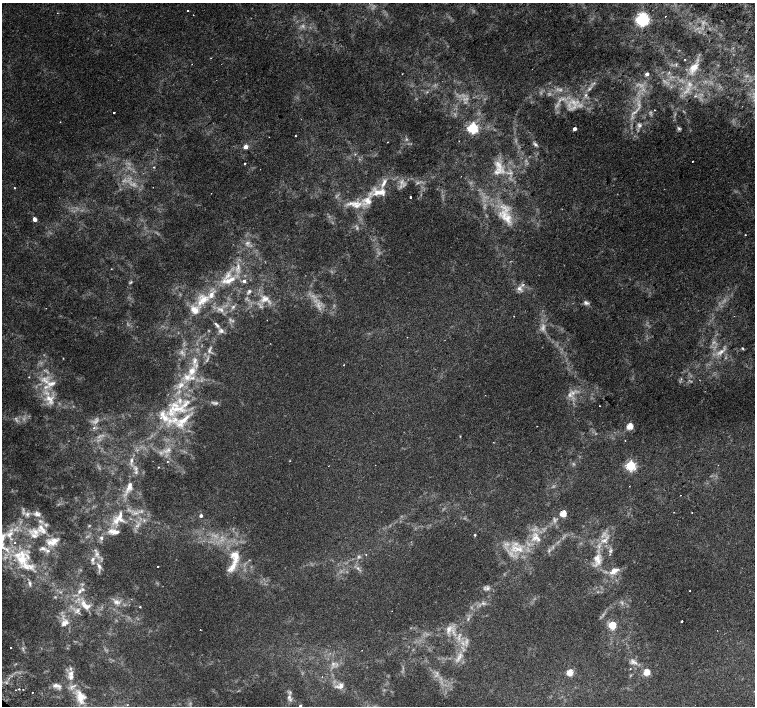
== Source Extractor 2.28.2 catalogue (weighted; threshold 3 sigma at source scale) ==
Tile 10 of 4 x 4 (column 2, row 3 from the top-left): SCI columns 1550-3054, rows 1605-3011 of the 6115 x 6087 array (HDU 1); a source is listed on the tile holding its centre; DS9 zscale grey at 2 x 2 block average (1 PNG px = mean of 2 x 2 image px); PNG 757 x 708 px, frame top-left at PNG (2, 3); no overlay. Shown black and unused: <1% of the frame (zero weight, under 2 of 3 exposures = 3% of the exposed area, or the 3 px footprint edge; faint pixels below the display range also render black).
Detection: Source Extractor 2.28.2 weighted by HDU 2 'WHT'; one run over the whole footprint, this tile lists its part. Background 0.00425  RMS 0.0025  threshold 0.011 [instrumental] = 3 sigma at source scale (4.5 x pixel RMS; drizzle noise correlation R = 1.50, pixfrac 1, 0.0396/0.0396 arcsec/px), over >= 5 px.
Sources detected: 176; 16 too faint to see at this stretch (2 x 2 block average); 1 cosmic-ray / hot-pixel residue — not listed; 27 inside a brighter listed object's ellipse — not listed separately; the other 132 listed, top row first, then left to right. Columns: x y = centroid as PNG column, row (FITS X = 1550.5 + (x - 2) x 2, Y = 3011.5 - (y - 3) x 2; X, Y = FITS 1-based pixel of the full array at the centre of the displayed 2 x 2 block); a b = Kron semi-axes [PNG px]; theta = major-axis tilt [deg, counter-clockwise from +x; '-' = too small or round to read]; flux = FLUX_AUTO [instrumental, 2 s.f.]
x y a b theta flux
188 11 2 2 - 0.93
57 13 2 2 - 0.2
665 17 2 2 - 0.65
642 19 4 4 - 200
192 64 2 2 - 0.24
694 67 15 9 43 6.1
402 74 2 2 - 0.33
647 74 2 2 - 3.1
586 95 3 3 - 0.76
654 110 2 2 - 0.24
114 112 2 2 - 1.3
60 122 2 2 - 0.2
639 125 6 5 - 1.7
473 128 3 3 - 100
679 128 5 4 - 0.94
574 129 2 2 - 4.1
295 136 2 2 - 0.36
459 141 2 2 - 0.21
387 142 2 2 - 0.29
536 145 6 4 -31 1.2
245 147 3 2 - 7.1
693 161 2 2 - 0.45
245 163 2 2 - 0.55
154 167 3 2 - 0.34
498 172 7 4 23 2.1
384 183 14 4 62 3.5
14 188 2 2 - 0.61
377 192 14 9 -4 6.8
410 197 2 2 - 1.3
356 206 17 7 24 7.2
506 217 21 12 -50 12
34 219 3 3 - 4.4
745 235 2 2 - 0.38
238 266 6 3 -90 1.2
111 269 2 2 - 0.24
228 281 14 6 -1 4.3
244 281 3 3 - 1.9
131 282 5 3 - 0.69
519 288 7 6 - 2.4
249 291 5 4 - 0.94
265 299 12 8 25 4.6
202 300 19 9 46 11
586 303 8 5 -18 1.7
233 307 4 3 - 0.7
217 325 6 3 -36 1
221 331 6 5 - 1.4
742 348 2 2 - 1.3
209 350 7 3 62 1.3
721 352 14 4 34 3.2
63 358 3 2 - 0.28
195 360 7 4 -25 1.8
344 365 2 2 - 0.23
192 371 10 8 55 6.3
29 377 2 2 - 0.28
44 379 12 8 36 5.8
681 379 3 2 - 0.46
51 383 13 5 8 4.5
181 385 10 6 55 4.2
570 395 7 4 78 2.1
50 399 17 10 -58 9.3
180 400 8 3 -86 2.2
216 403 7 3 4 1.2
600 406 2 2 - 0.31
178 409 24 7 13 13
165 418 13 8 -37 7.3
180 425 12 9 -8 6.6
629 426 3 3 - 23
94 428 4 3 - 0.93
460 436 3 2 - 0.35
625 440 2 2 - 0.21
168 450 5 3 - 1.5
131 461 6 3 79 1.2
167 461 2 2 - 0.36
631 466 3 3 - 80
158 467 2 2 - 0.3
129 486 13 6 70 3.8
680 495 2 2 - 0.23
563 513 3 3 - 22
27 514 5 4 - 1.5
37 514 9 7 -11 2.7
201 516 2 2 - 2.2
116 521 20 10 21 9.5
42 529 20 6 -57 6.6
35 532 10 6 -45 4.1
475 535 2 2 - 0.8
101 538 6 5 - 1.3
536 538 15 10 -41 7.4
604 540 11 4 26 3.2
2 541 36 12 -77 18
43 548 8 5 4 1.8
520 549 7 5 -60 3.5
610 551 6 4 55 1.2
235 555 13 10 -28 7.2
366 555 2 2 - 0.52
22 558 21 13 -88 17
597 558 11 9 86 5.2
93 559 8 4 59 1.9
99 566 6 5 - 1.9
158 567 2 2 - 2.2
232 567 17 7 50 5.9
358 568 3 2 - 0.53
614 571 14 7 31 4.8
30 583 7 4 -74 1.2
488 589 5 2 - 0.97
79 591 6 4 53 1.8
690 591 2 2 - 0.32
117 602 9 5 -27 2.7
483 603 5 3 - 0.86
86 606 13 8 -21 5.8
140 607 2 2 - 1
77 611 9 3 55 1.7
468 619 4 2 - 0.59
682 621 2 2 - 0.6
65 623 11 7 39 3.5
612 625 3 3 - 33
449 629 11 5 65 3.3
11 647 2 2 - 0.86
458 658 6 3 63 1.5
633 661 7 4 -37 1.9
333 663 5 2 - 0.72
630 669 2 2 - 0.42
569 672 3 3 - 21
646 672 3 3 - 21
71 673 9 7 52 3.3
9 678 2 2 - 0.33
55 685 8 6 1 2.6
340 686 10 7 17 3.1
16 690 2 2 - 0.26
32 692 2 2 - 0.75
81 697 21 13 -77 12
289 697 6 4 34 1.4
300 706 2 2 - 1.2
Isophote crosses this tile's border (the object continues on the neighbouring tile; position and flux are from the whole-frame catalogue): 2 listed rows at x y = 2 541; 300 706
Diffuse or blended objects may show on this block-average render without a row.